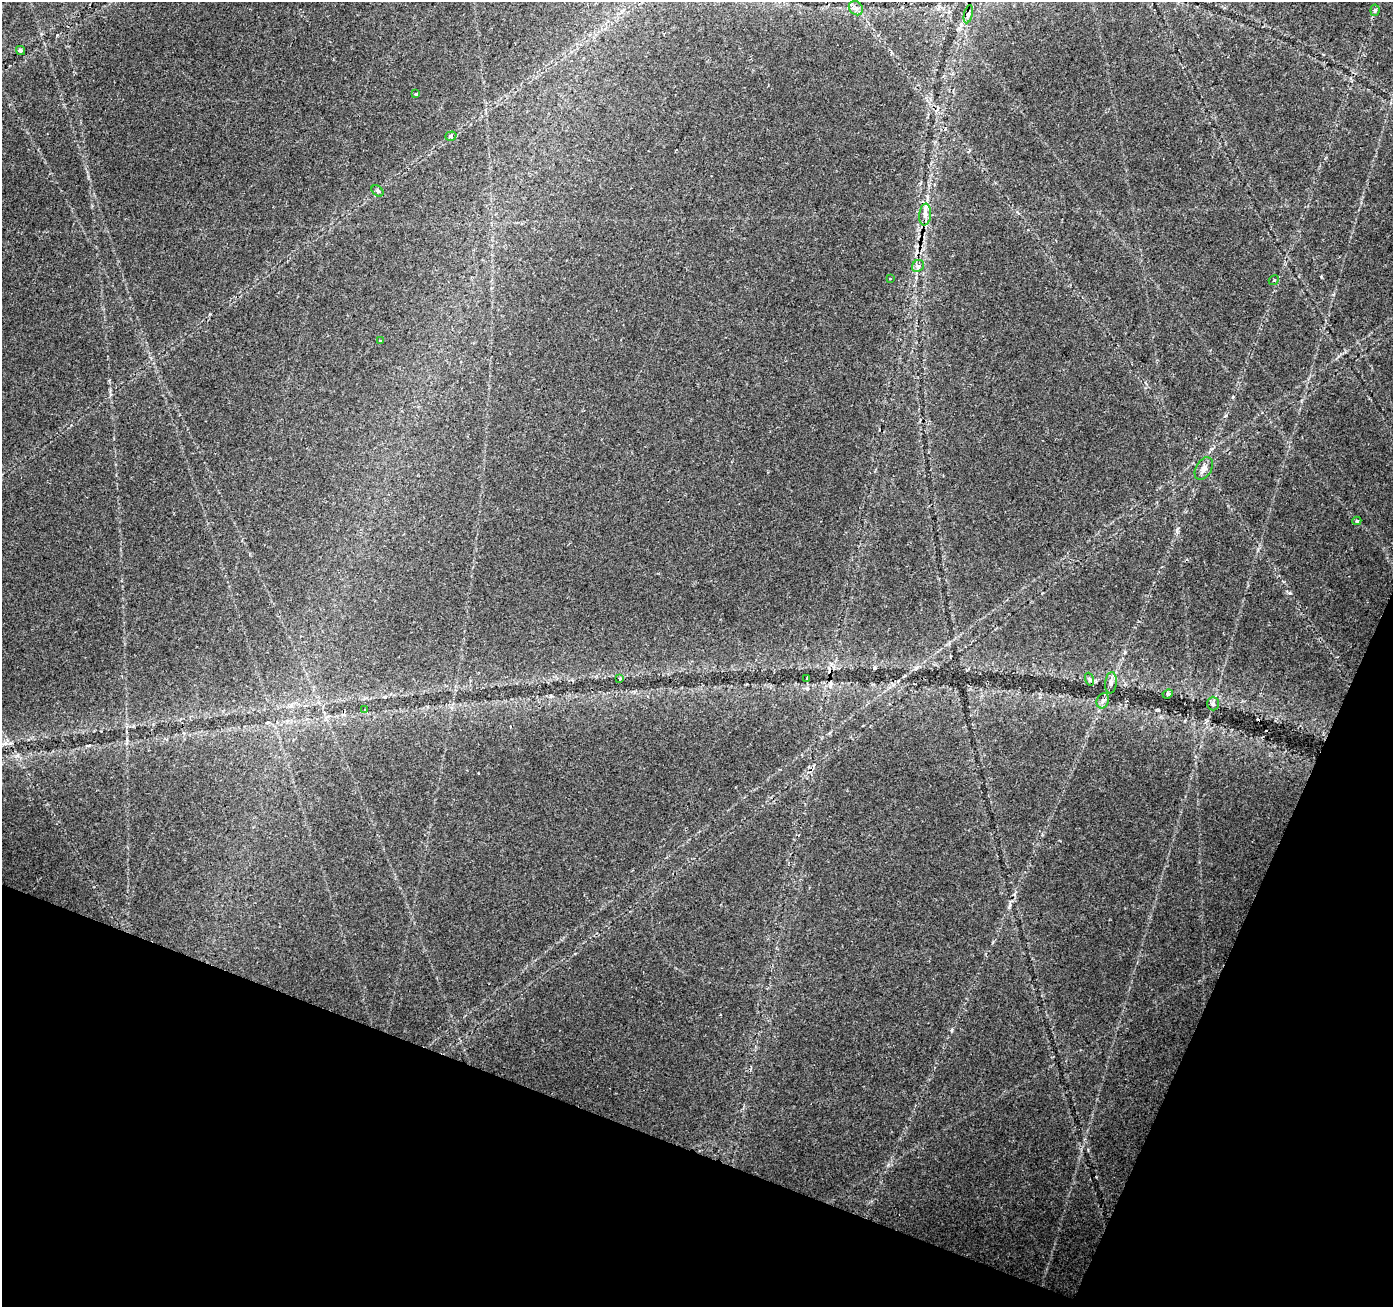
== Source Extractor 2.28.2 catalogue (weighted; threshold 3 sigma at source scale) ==
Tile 15 of 4 x 4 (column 3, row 4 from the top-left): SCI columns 2784-4174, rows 208-1512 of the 5572 x 5702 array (HDU 1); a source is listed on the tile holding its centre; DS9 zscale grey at full resolution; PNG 1395 x 1309 px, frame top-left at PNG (2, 2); each listed source drawn as its Kron ellipse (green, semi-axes under 4 px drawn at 4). Shown black and unused: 19% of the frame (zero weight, under 2 of 3 exposures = <1% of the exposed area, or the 3 px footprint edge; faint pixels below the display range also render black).
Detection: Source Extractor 2.28.2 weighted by HDU 2 'WHT'; one run over the whole footprint, this tile lists its part. Background 0.0334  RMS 0.0037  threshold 0.0165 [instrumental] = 3 sigma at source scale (4.5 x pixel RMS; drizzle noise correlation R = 1.50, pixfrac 1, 0.0396/0.0396 arcsec/px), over >= 5 px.
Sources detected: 27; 4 cosmic-ray / hot-pixel residue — neither listed nor drawn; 1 inside a brighter listed object's ellipse — not listed separately; the other 22 listed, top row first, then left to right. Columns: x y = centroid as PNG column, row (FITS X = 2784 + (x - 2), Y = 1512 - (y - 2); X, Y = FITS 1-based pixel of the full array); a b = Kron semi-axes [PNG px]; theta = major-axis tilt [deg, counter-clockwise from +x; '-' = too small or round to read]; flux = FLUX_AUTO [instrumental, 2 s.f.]
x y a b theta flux
856 8 8 6 -45 1.4
1375 10 5 4 - 0.59
968 14 9 4 77 0.95
20 51 5 4 - 0.67
416 94 3 3 - 0.81
451 136 6 4 19 0.85
377 191 6 5 - 0.81
925 215 11 6 84 2.1
918 266 6 5 - 0.98
890 279 3 2 - 0.26
1274 280 5 3 - 0.54
380 340 2 2 - 0.24
1204 469 12 7 60 2.2
1357 521 4 4 - 0.54
807 678 3 3 - 0.81
620 679 4 3 - 0.41
1089 679 7 4 -72 0.63
1111 683 10 6 84 1.5
1168 694 5 4 - 0.56
1103 701 8 6 68 1.1
1213 703 7 5 -89 0.85
364 710 4 3 - 0.4
Unlisted compact peaks at least as high as the median listed source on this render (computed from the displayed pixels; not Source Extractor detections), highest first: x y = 1290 593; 952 1030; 1158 710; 888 1165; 1233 397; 1177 530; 1009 907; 993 942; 1125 652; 88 177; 1226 415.